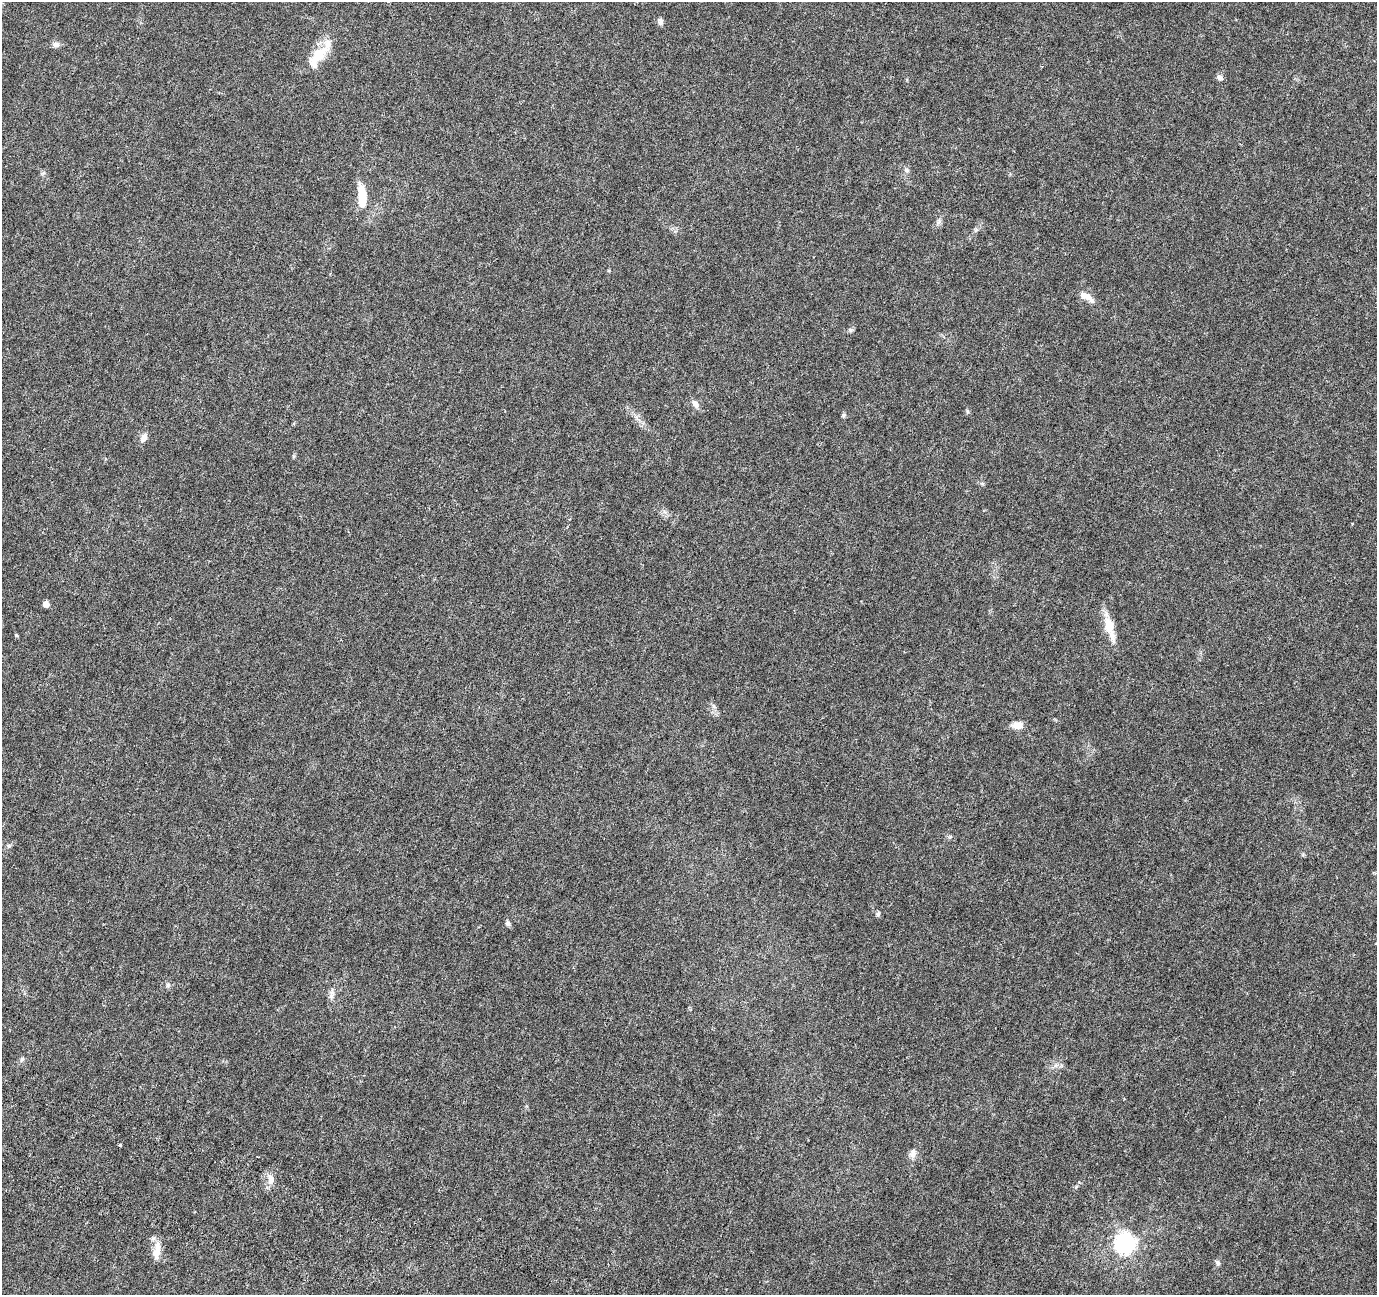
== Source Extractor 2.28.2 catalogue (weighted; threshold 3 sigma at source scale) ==
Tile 7 of 4 x 4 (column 3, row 2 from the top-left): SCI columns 2943-4317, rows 2987-4279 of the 5890 x 6036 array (HDU 1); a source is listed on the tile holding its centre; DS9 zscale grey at full resolution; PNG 1379 x 1297 px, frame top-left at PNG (2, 2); no overlay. Nothing masked; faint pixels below the display range render black.
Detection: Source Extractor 2.28.2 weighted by HDU 2 'WHT'; one run over the whole footprint, this tile lists its part. Background 0.00902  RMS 0.0012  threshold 0.00492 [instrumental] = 3 sigma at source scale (4.09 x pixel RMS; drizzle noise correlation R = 1.36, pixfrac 0.8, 0.0396/0.0396 arcsec/px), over >= 5 px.
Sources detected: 32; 3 inside a brighter listed object's ellipse — not listed separately; the other 29 listed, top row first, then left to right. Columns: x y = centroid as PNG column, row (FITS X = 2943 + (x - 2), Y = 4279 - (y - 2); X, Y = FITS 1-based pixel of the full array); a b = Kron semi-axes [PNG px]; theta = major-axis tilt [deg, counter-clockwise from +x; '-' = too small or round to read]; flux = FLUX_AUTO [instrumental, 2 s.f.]
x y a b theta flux
660 21 9 6 -79 0.32
55 44 10 7 -7 0.39
319 54 18 17 - 2
1220 78 9 7 -61 0.38
907 170 8 5 -40 0.25
43 173 6 5 - 0.18
362 196 28 9 -86 2.7
939 222 7 4 70 0.25
1086 297 23 7 -30 0.84
850 330 7 5 -2 0.22
695 404 14 7 -59 0.46
967 411 6 4 -71 0.13
844 415 6 5 - 0.17
144 438 12 7 62 0.53
46 604 5 5 - 0.69
1109 625 25 13 -75 1.8
1017 725 15 8 2 0.81
878 914 6 6 - 0.19
508 923 7 6 - 0.26
168 985 7 6 - 0.23
332 994 18 6 80 0.53
22 1059 8 5 60 0.21
1056 1065 7 5 44 0.27
120 1145 3 3 - 0.12
913 1154 12 9 79 0.55
271 1179 13 8 -86 0.79
1125 1243 8 7 - 55
157 1251 26 9 83 1.2
1218 1263 8 6 -70 0.27
Unlisted compact peaks at least as high as the median listed source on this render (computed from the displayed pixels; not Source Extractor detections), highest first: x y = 16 635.